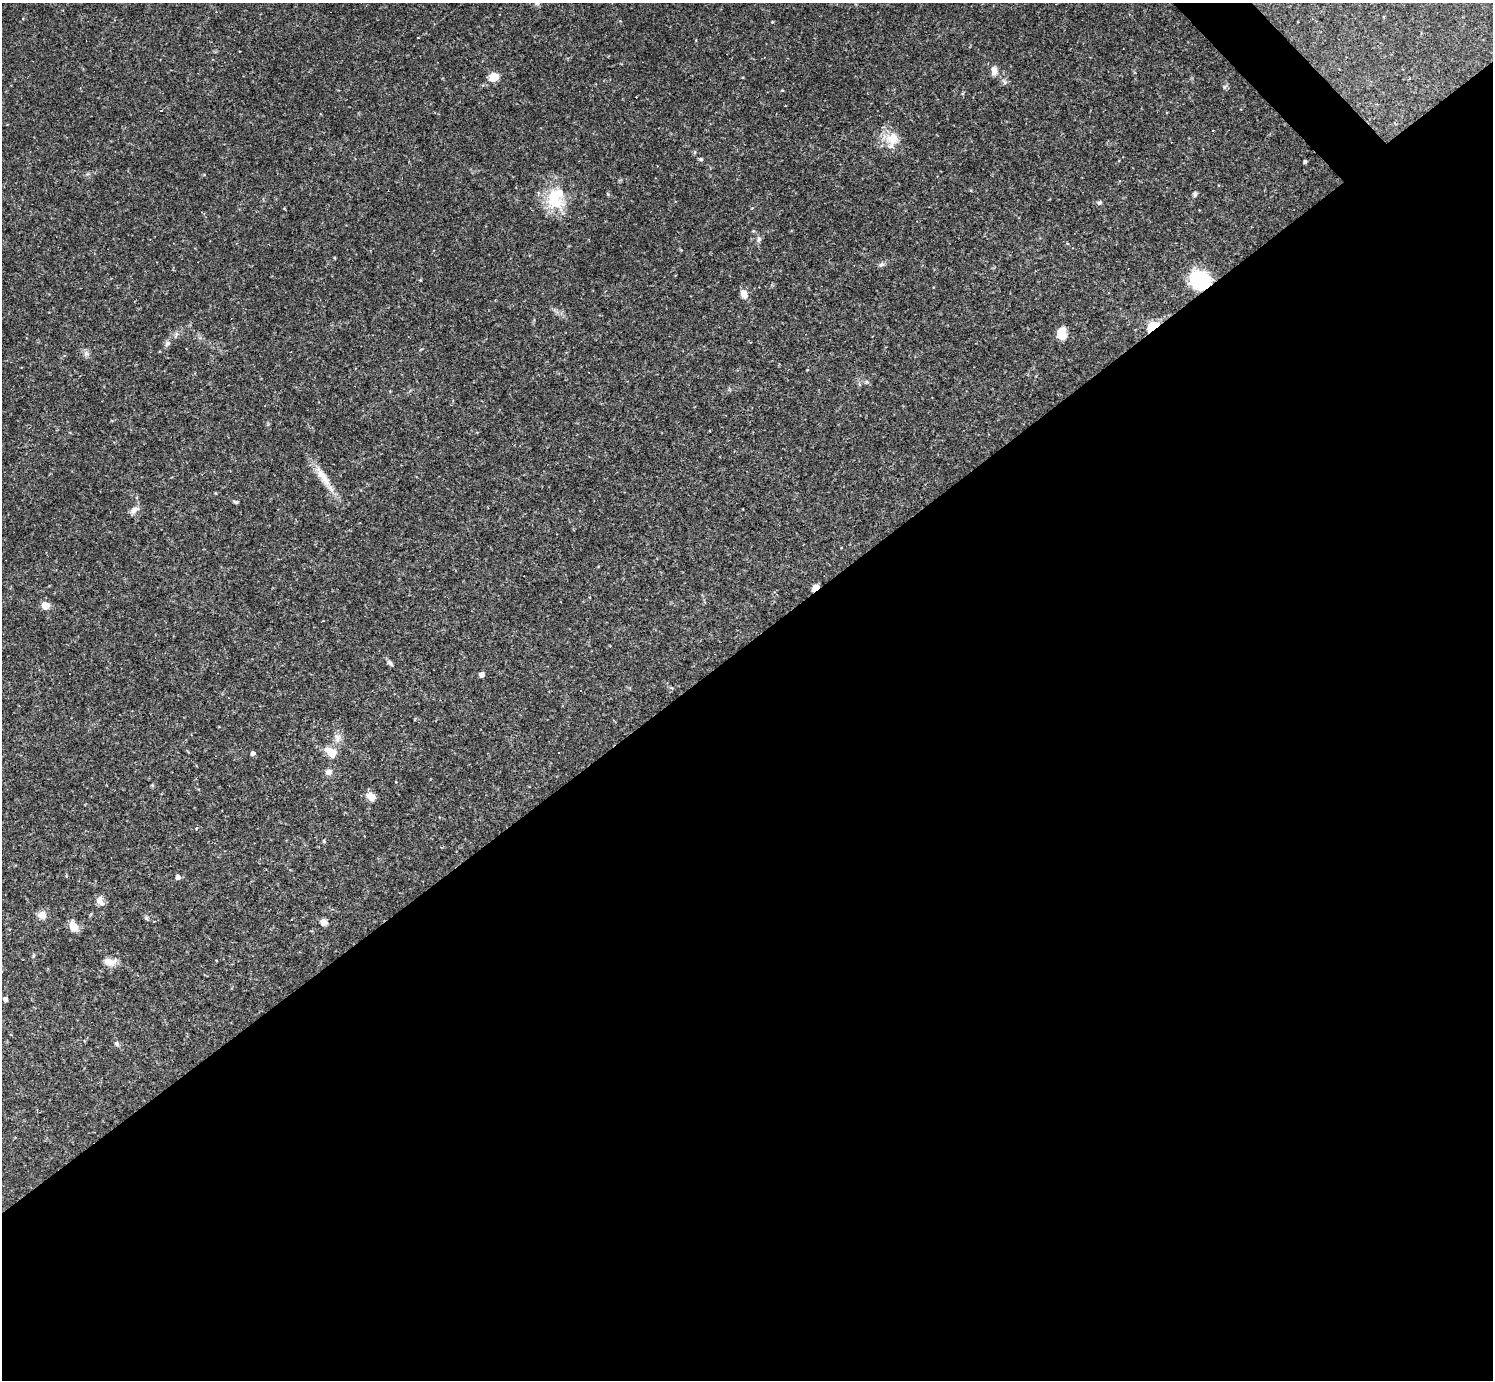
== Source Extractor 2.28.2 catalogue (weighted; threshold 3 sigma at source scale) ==
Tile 15 of 4 x 4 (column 3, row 4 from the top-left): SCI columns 2989-4479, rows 294-1671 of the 5974 x 5972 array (HDU 1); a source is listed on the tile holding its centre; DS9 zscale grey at full resolution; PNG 1495 x 1382 px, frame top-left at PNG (2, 3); no overlay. Shown black and unused: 54% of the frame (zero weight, under 2 of 3 exposures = <1% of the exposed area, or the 3 px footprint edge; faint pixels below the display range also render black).
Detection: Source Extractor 2.28.2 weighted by HDU 2 'WHT'; one run over the whole footprint, this tile lists its part. Background 0.0633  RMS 0.0061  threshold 0.0274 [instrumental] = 3 sigma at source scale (4.5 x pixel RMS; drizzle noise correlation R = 1.50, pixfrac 1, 0.05/0.05 arcsec/px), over >= 5 px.
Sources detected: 57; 7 cosmic-ray / hot-pixel residue — not listed; the other 50 listed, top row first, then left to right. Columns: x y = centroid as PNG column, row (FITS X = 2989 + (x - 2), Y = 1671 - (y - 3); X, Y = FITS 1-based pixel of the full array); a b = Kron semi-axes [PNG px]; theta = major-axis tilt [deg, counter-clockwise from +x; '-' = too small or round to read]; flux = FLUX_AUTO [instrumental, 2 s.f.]
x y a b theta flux
537 3 6 6 - 1.9
994 71 11 7 86 3.4
494 77 6 6 - 16
782 90 4 3 - 0.44
1213 130 3 2 - 0.38
893 138 20 18 7 11
695 152 6 4 71 0.67
701 159 5 4 - 0.95
1305 162 4 3 - 1.3
1195 194 8 5 81 1.2
556 199 33 25 85 25
1099 202 7 5 46 1.1
284 208 5 3 - 0.44
753 231 5 4 - 0.65
759 239 8 5 89 1.7
334 258 4 3 - 0.52
881 264 8 6 5 1.5
420 280 5 3 - 0.49
1200 280 21 19 -31 31
744 294 11 7 -64 4.6
1153 327 8 5 39 77
1061 334 12 9 86 8.4
176 335 10 5 72 1.7
167 343 9 6 49 1.7
86 353 9 6 76 1.9
323 477 35 10 -57 11
236 502 6 4 -16 0.95
134 510 14 7 39 3.1
815 587 6 4 41 5.8
45 605 6 6 - 8.6
390 663 9 5 -45 1.6
482 675 4 4 - 2.9
338 737 12 10 -76 3.9
331 752 10 7 -38 11
253 753 4 4 - 2.3
329 772 9 8 - 2.7
152 785 5 4 - 0.64
371 796 12 9 -43 4.5
197 828 4 3 - 0.6
324 841 4 4 - 0.77
178 877 5 5 - 2.6
100 901 13 8 -62 4
42 915 11 11 - 4.3
146 918 6 5 - 1
154 921 3 3 - 0.53
324 922 6 6 - 4.9
73 926 10 8 -55 8.2
110 962 17 9 -1 5.2
5 999 5 4 - 2
117 1044 7 6 - 1.4
Overlapping masked pixels (flux is a lower limit): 3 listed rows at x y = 1200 280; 1153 327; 815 587
Isophote crosses this tile's border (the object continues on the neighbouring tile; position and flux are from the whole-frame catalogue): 1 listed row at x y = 537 3
Unlisted compact peaks at least as high as the median listed source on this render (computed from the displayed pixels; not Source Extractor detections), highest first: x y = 1224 87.